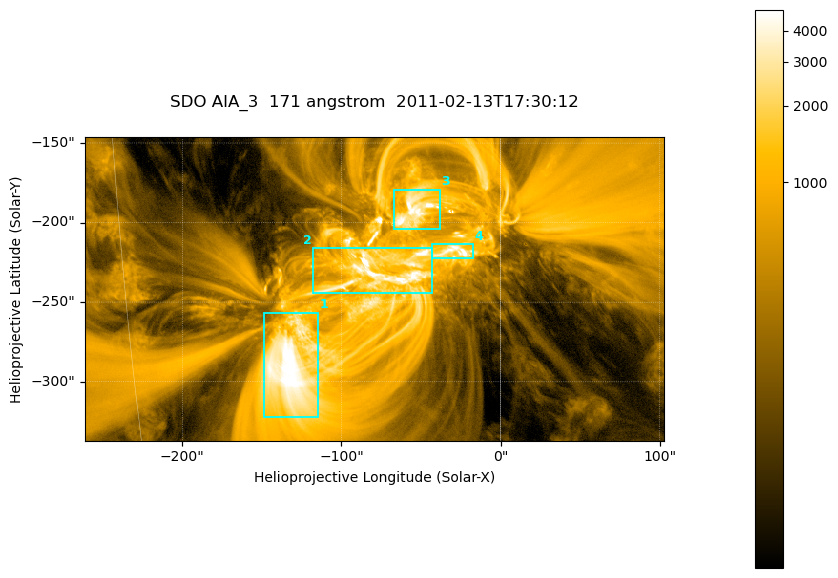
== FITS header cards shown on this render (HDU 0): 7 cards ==
TELESCOP= 'SDO     '           /
INSTRUME= 'AIA_3   '           /
WAVELNTH=                  171 /
WAVEUNIT= 'angstrom'           /
DATE-OBS= '2011-02-13T17:30:12.34' /
CTYPE1  = 'HPLN-TAN'           /
CTYPE2  = 'HPLT-TAN'           /

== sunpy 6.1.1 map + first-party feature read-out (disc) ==
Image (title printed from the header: SDO AIA_3  171 angstrom  2011-02-13T17:30:12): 607 x 318 px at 0.599 arcsec/px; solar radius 972 arcsec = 1622 px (partial field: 2.3% of the solar disc is inside the frame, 100% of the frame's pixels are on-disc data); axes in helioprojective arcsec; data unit not stated in the header (colour bar unlabelled)
Pointing: header CRPIX1/2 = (2056.06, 2043.72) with CRVAL1/2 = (0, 0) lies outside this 607 x 318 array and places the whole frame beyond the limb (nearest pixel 1.39 R_sun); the SolarSoft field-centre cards XCEN/YCEN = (-79.06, -241.7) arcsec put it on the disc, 1316 arcsec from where CRPIX/CRVAL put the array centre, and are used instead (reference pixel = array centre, CRVAL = XCEN/YCEN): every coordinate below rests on XCEN/YCEN
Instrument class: DISC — disc imager (sunpy class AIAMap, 171 A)
Bright regions (active regions / flare kernels): reference = the on-disc median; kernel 5 px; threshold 5 sigma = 1826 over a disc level ~358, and >= 1.15x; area >= 193 px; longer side >= 4 px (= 2.4 arcsec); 4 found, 4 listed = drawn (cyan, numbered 1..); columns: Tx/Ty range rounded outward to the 2 arcsec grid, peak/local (2 s.f.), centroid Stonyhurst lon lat
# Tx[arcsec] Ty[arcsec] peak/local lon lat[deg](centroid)
1 -150..-114 -322..-256 15 -9 -24
2 -118..-42 -244..-216 18 -5 -20
3 -68..-38 -204..-178 16 -3 -18
4 -44..-16 -224..-212 21 -2 -20